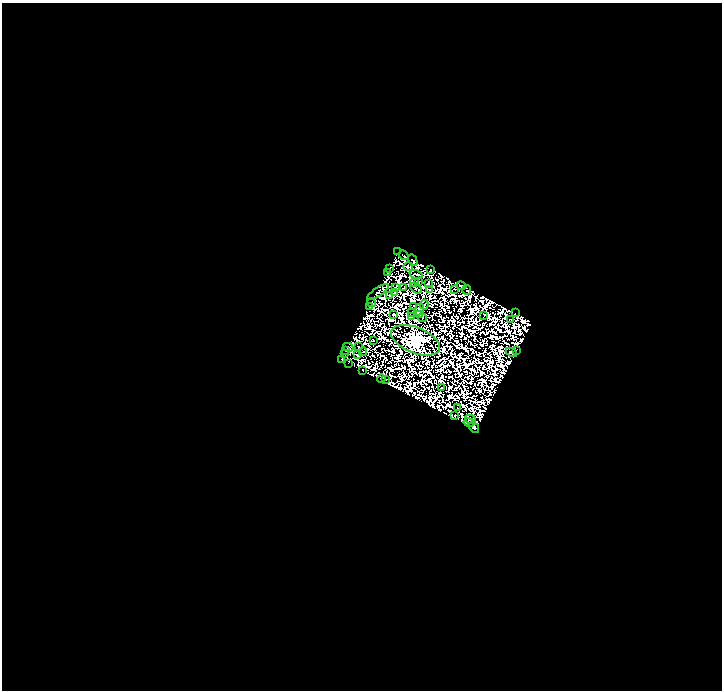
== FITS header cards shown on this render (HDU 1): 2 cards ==
NAXIS1  =                  720
NAXIS2  =                  688

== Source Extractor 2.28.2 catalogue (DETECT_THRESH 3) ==
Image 720 x 688 px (HDU 1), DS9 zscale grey, 1 PNG px = 1 image px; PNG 724 x 692 px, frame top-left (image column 1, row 688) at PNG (2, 3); each listed source drawn as its Kron ellipse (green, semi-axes under 4 px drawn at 4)
Background 0.0239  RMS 1.4e-05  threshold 4.27e-05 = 3 sigma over >= 5 px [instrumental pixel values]
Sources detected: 136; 81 with non-positive FLUX_AUTO (blend fragments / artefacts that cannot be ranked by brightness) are neither listed nor drawn; the other 55 listed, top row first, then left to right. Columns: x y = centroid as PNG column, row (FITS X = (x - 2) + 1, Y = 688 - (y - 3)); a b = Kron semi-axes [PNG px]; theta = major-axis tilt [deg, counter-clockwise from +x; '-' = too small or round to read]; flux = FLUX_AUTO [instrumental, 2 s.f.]
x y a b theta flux
398 252 2 2 - 1.4
404 255 5 2 - 4.1
413 260 6 3 -60 1.1
408 267 5 2 - 1.4
389 268 3 2 - 3.1
431 270 3 2 - 2.5
387 273 3 2 - 0.5
416 274 6 2 -15 0.1
419 281 2 2 - 0.92
414 283 4 2 - 0.67
428 284 4 2 - 0.85
461 286 5 4 - 1.5
396 288 2 2 - 0.92
404 288 2 2 - 1.8
416 288 6 2 -39 1.8
430 289 2 2 - 0.77
455 289 2 2 - 1.5
467 290 5 2 - 1.4
378 292 12 3 34 1.1
395 293 3 2 - 1.8
390 296 3 2 - 2.8
372 303 4 2 - 4.2
424 305 5 2 - 0.63
413 306 4 2 - 0.37
369 307 3 3 - 1.2
419 309 6 4 65 0.64
411 313 3 2 - 0.73
515 313 2 2 - 0.9
394 314 3 2 - 0.7
420 315 4 2 - 0.74
484 315 3 2 - 0.77
412 316 2 2 - 0.1
422 317 4 2 - 1.1
510 320 3 2 - 2.1
373 340 2 2 - 0.73
415 340 26 13 -22 1800
348 347 5 2 - 3.7
359 347 3 2 - 0.13
345 351 3 2 - 1.6
516 351 3 2 - 0.53
363 352 4 2 - 0.51
511 352 6 3 -27 0.46
344 353 3 2 - 2.1
358 355 3 2 - 2.1
342 359 3 3 - 1.9
348 363 3 2 - 1.6
363 370 3 2 - 0.45
381 379 4 2 - 1.2
386 379 3 2 - 0.87
442 388 3 2 - 0.84
458 408 2 2 - 1.4
455 415 2 2 - 0.89
470 419 5 4 - 1.6
469 422 5 2 - 1.4
474 427 6 4 -52 7.6
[81 non-positive-flux detections neither listed nor drawn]